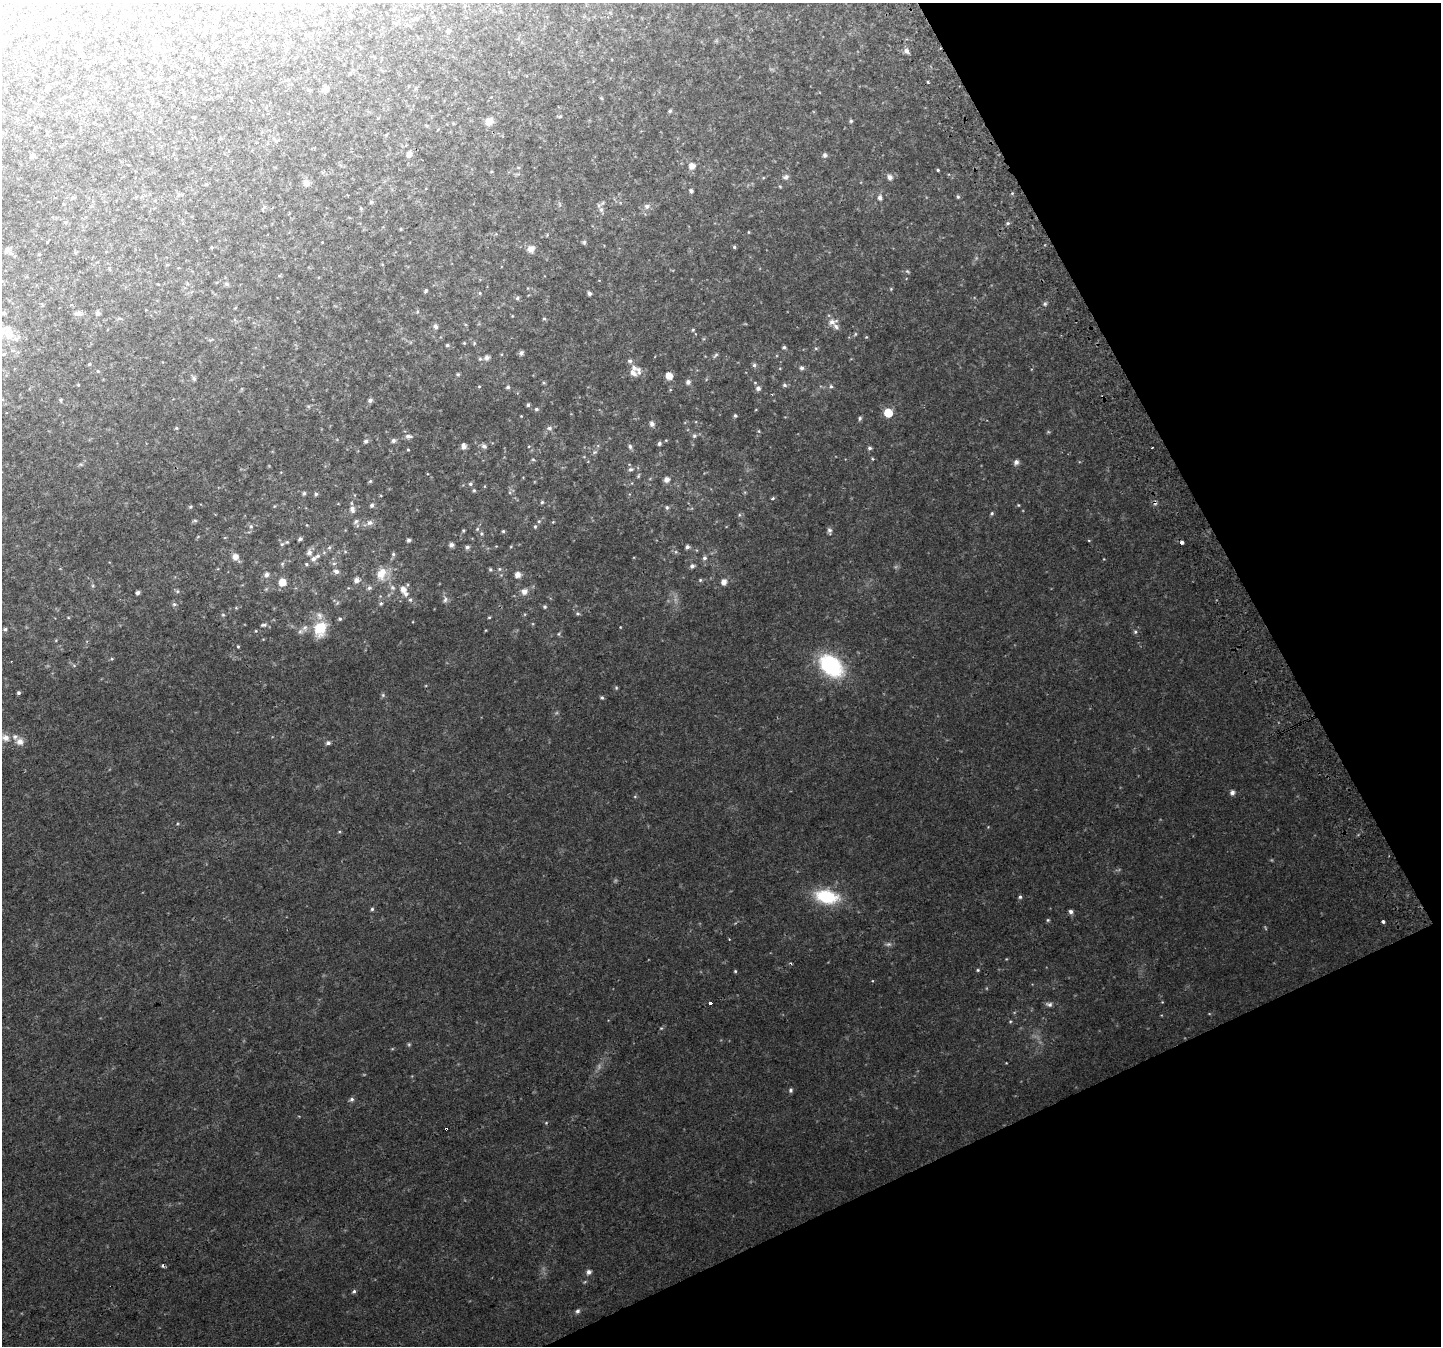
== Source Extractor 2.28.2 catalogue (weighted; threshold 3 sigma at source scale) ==
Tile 12 of 4 x 4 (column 4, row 3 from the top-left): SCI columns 4360-5798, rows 1524-2867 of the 5835 x 5676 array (HDU 1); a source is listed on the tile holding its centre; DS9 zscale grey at full resolution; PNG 1443 x 1348 px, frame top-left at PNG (2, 3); no overlay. Shown black and unused: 23% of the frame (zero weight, under 2 of 3 exposures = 2% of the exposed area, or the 3 px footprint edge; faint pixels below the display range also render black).
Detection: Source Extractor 2.28.2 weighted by HDU 2 'WHT'; one run over the whole footprint, this tile lists its part. Background 0.0434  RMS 0.0093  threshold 0.042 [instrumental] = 3 sigma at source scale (4.5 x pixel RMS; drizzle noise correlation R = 1.50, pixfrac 1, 0.0396/0.0396 arcsec/px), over >= 5 px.
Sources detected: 261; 4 too faint to see at this stretch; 3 cosmic-ray / hot-pixel residue — not listed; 10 inside a brighter listed object's ellipse — not listed separately; the other 244 listed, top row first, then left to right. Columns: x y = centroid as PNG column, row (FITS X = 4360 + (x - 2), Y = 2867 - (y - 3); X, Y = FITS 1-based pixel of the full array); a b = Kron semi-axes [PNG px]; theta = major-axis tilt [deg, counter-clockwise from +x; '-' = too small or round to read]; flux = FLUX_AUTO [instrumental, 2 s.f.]
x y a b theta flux
288 3 5 4 - 1.1
312 7 6 5 - 1.6
38 19 6 5 - 1.5
416 19 6 5 - 2.4
396 23 7 5 -32 1.5
448 31 5 5 - 1.4
247 32 5 4 - 1.4
310 37 5 5 - 1.2
78 48 6 5 - 2
906 51 8 6 -57 3.2
928 82 3 3 - 1.6
326 89 6 6 - 4.9
415 89 6 3 71 1.1
309 90 5 4 - 1.1
670 111 5 4 - 1.5
42 114 4 3 - 0.79
560 116 7 4 2 1.1
851 121 5 5 - 1.2
489 122 9 8 - 8.1
276 141 7 5 -37 1.8
409 154 6 5 - 4.2
825 155 6 6 - 2.1
32 156 5 4 - 2.7
692 166 6 6 - 6.8
938 170 3 3 - 0.93
786 177 9 7 24 2.9
890 177 7 6 - 4
306 183 8 7 - 5.4
206 184 4 4 - 1.2
780 186 5 3 - 0.9
691 191 4 4 - 2.1
1012 193 5 3 - 0.93
179 195 7 5 67 1.8
73 197 6 4 0 1.3
958 197 5 4 - 1.3
880 198 7 6 - 3.1
371 202 5 5 - 1.3
559 204 7 4 -71 1.3
647 206 7 6 - 3.2
361 208 5 4 - 1.2
601 210 8 6 89 3.6
65 222 5 5 - 1.3
1008 223 5 4 - 1.5
401 229 4 3 - 0.99
749 232 5 3 - 0.76
584 242 6 5 - 1.5
212 247 4 4 - 0.94
734 247 4 4 - 1.5
531 249 9 8 - 5.6
7 250 8 6 43 2.9
382 264 5 3 - 0.65
907 271 7 4 -31 1.2
2 281 5 5 - 1.1
227 284 6 5 - 1.8
891 289 4 4 - 0.87
426 290 5 3 - 1.3
480 293 4 4 - 0.91
589 293 5 4 - 2
517 298 6 5 - 1.6
1045 304 6 5 - 1.7
417 312 5 4 - 0.99
3 313 8 5 25 1.5
98 313 5 5 - 3
78 314 9 7 -10 3.5
512 316 4 2 - 0.54
544 319 5 3 - 1
832 322 13 7 16 5.1
435 326 6 6 - 2.6
693 330 5 4 - 0.98
2 332 21 11 66 11
855 334 6 4 61 1.2
866 337 5 3 - 0.72
16 339 10 7 16 3.9
464 343 4 3 - 0.79
474 343 4 4 - 0.91
447 345 4 3 - 1.4
784 347 5 4 - 1.8
816 348 6 4 0 1.2
521 353 5 5 - 2.9
4 354 7 5 22 1.9
716 355 9 4 54 1.6
487 357 5 5 - 4.1
480 359 5 4 - 1.2
630 361 7 5 -10 2.2
89 364 4 4 - 1.3
754 365 6 5 - 2.1
802 368 6 6 - 2.6
98 371 5 4 - 1.2
633 373 10 6 -29 4.6
458 374 5 5 - 1.2
669 376 6 5 - 12
194 379 8 5 -74 1.8
688 382 5 5 - 3.3
544 383 5 4 - 1.1
78 385 4 4 - 0.85
784 385 6 5 - 1.9
479 386 5 3 - 0.83
831 386 6 5 - 1.6
508 387 5 5 - 1.8
758 388 6 6 - 3.4
61 400 5 5 - 1.3
370 400 5 5 - 2.4
528 405 5 4 - 1.6
536 409 6 5 - 1.8
888 413 6 5 - 27
735 416 4 4 - 1.3
860 418 6 4 76 1.6
652 424 6 5 - 3.5
176 428 4 3 - 1.1
549 428 7 7 - 2.9
759 431 6 4 -89 1
408 436 10 6 -9 3.6
694 436 6 6 - 2
393 440 6 5 - 2.4
666 440 4 3 - 0.75
366 441 5 5 - 2.3
659 443 5 4 - 2.1
463 446 7 6 - 3.7
484 446 7 6 - 2.8
529 446 5 3 - 0.68
630 446 7 5 -76 2.1
870 448 5 5 - 2
1152 448 3 2 - 0.66
408 450 4 3 - 0.84
594 452 7 5 21 1.8
533 459 5 4 - 1.2
872 459 5 4 - 0.95
1016 462 7 6 - 3.3
631 469 8 6 17 2.3
638 476 7 4 61 1.2
667 479 6 6 - 5.1
370 481 5 4 - 1.3
470 484 5 4 - 1.7
474 490 5 4 - 1.2
304 493 5 4 - 1.6
316 494 5 4 - 1.6
772 498 3 3 - 2.6
542 502 5 4 - 1.4
372 505 6 5 - 2.3
1018 505 4 4 - 0.86
190 507 5 4 - 1.3
667 507 5 5 - 2
352 509 10 7 -82 4.4
992 513 5 4 - 1.3
739 515 6 5 - 1.4
195 521 6 4 -1 1.3
356 521 8 5 41 2.4
539 521 5 4 - 1.2
370 522 9 7 2 3.9
553 522 4 4 - 0.67
251 526 7 5 -69 1.9
535 526 5 4 - 1.2
477 529 5 5 - 1.3
463 530 5 4 - 1.1
503 531 4 4 - 1.1
829 531 9 5 -86 2.3
481 534 6 5 - 1.5
300 539 5 4 - 2.1
409 540 4 4 - 2.1
1089 541 4 3 - 0.79
1182 543 3 3 - 7.9
282 544 6 5 - 1.4
451 545 5 5 - 3.4
329 547 6 5 - 1.9
467 547 6 5 - 2.5
687 547 5 5 - 2.6
345 551 6 3 -20 0.99
309 552 8 6 85 4.2
676 552 6 4 -72 1.3
393 554 6 5 - 1.6
235 557 7 7 - 6.1
704 558 6 5 - 2.4
313 559 9 7 35 4.2
282 564 6 4 48 1.4
306 564 5 4 - 1.1
692 566 6 6 - 2.5
490 569 5 4 - 1.3
499 569 5 5 - 1.4
336 571 7 6 - 3.7
266 574 6 6 - 3.2
381 574 16 11 69 14
518 575 7 6 - 5
356 580 8 7 - 3.7
700 580 5 5 - 1.2
282 582 7 6 - 12
724 582 6 6 - 5.7
392 587 8 7 - 3
369 588 7 6 - 2.3
266 589 5 5 - 1
403 590 8 7 - 6
177 591 6 5 - 1.3
524 591 10 9 - 5.2
138 593 4 3 - 2.6
410 600 6 5 - 1.7
445 600 9 6 63 2.9
381 603 5 5 - 1.5
174 604 7 5 -13 1.8
545 607 5 5 - 1.5
236 608 4 4 - 0.84
577 613 6 6 - 1.5
223 615 5 5 - 1.1
489 617 4 3 - 0.95
340 619 5 5 - 1.3
264 625 9 5 13 2
620 627 4 2 - 0.52
305 628 10 8 59 4.4
5 629 5 5 - 1.6
320 629 18 14 72 24
1135 632 6 6 - 1.7
558 634 5 5 - 1.2
238 647 3 3 - 0.91
112 659 5 4 - 0.91
74 665 6 4 -1 1.2
831 666 26 17 -40 81
616 688 5 5 - 1.1
18 693 4 4 - 1.6
383 695 6 6 - 1.6
602 698 5 4 - 1.4
5 738 11 9 -17 7.2
20 742 9 8 - 5.7
328 743 6 5 - 2.2
1232 792 6 5 - 3.3
635 796 5 4 - 0.89
826 897 25 14 -11 49
1020 897 5 4 - 1.6
372 909 5 5 - 1.4
1071 912 5 5 - 2.5
1048 920 5 4 - 1.2
1383 922 3 3 - 8.3
729 939 3 2 - 0.8
888 944 9 5 -1 2.4
791 963 4 3 - 1.1
978 970 4 4 - 1.1
735 971 4 4 - 0.96
1162 1002 4 4 - 0.66
710 1003 3 3 - 11
1049 1004 10 6 -15 2.7
1010 1021 5 3 - 0.85
791 1090 6 5 - 1.7
351 1099 7 6 - 2.1
446 1129 3 3 - 1.8
589 1272 6 5 - 3.5
354 1291 5 4 - 1.7
577 1311 6 5 - 2.3
Overlapping masked pixels (flux is a lower limit): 1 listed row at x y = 446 1129
Isophote crosses this tile's border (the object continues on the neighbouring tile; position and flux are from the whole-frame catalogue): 3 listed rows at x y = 288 3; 2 281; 2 332